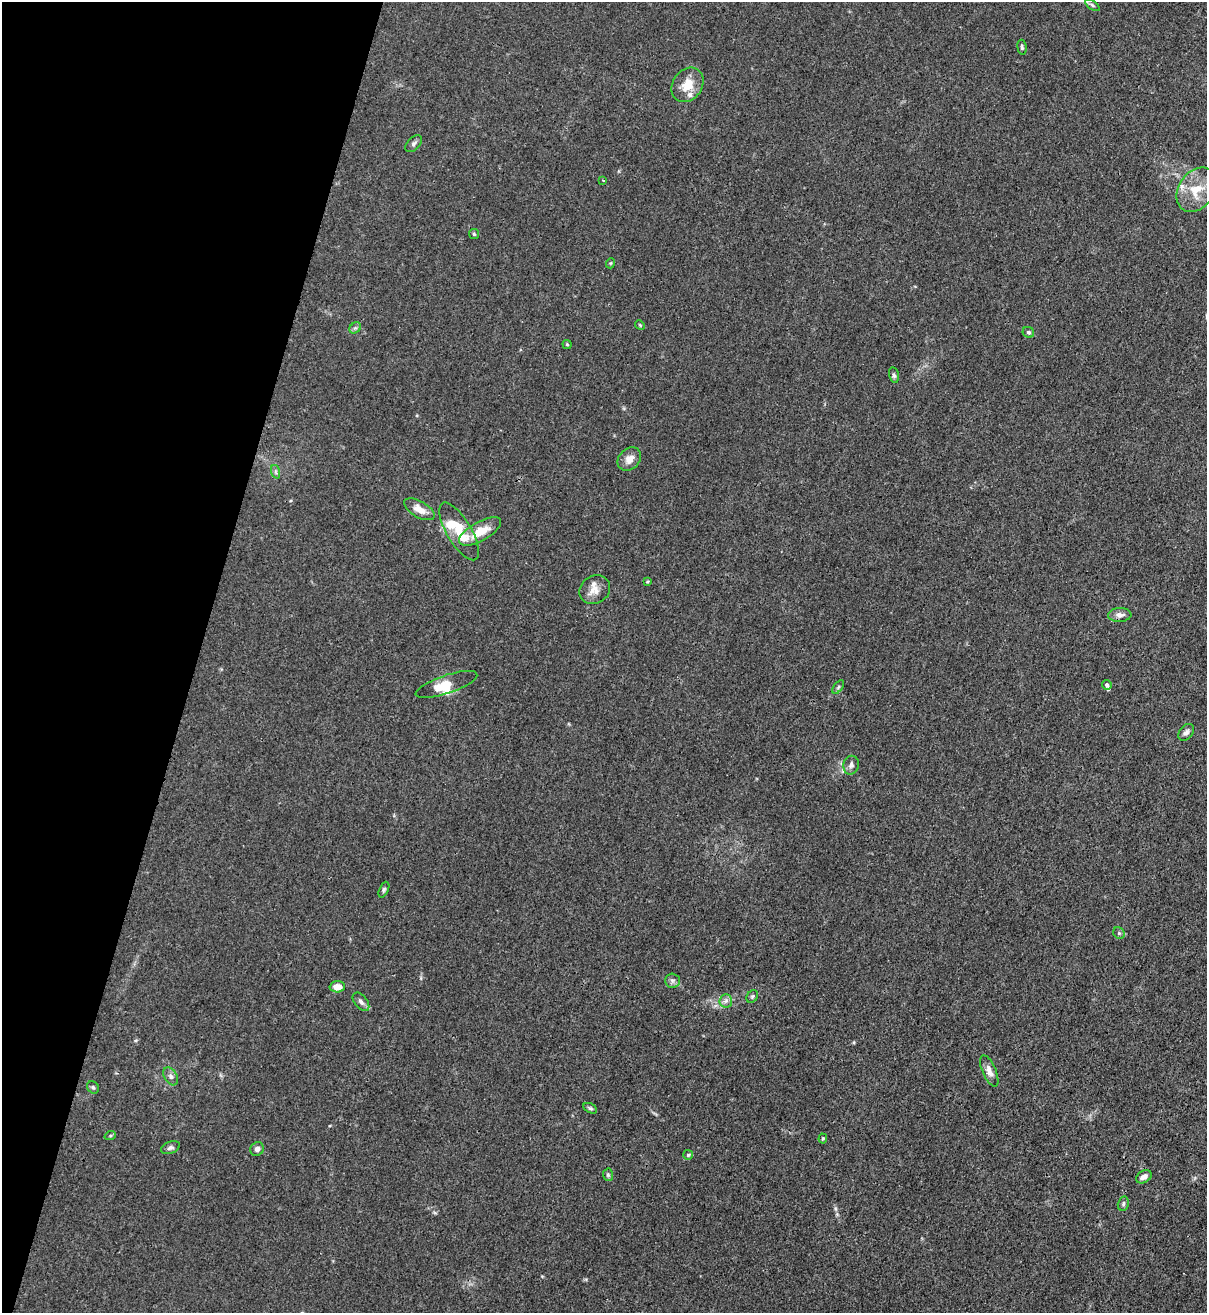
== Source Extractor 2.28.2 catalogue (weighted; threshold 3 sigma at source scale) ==
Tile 9 of 4 x 4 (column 1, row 3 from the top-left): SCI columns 224-1428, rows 1346-2656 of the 5387 x 5310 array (HDU 1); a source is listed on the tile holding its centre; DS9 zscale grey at full resolution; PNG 1209 x 1315 px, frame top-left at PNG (2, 2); each listed source drawn as its Kron ellipse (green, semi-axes under 4 px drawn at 4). Shown black and unused: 16% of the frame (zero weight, under 3 of 4 exposures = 7% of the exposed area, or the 3 px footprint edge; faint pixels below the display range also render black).
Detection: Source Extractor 2.28.2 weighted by HDU 2 'WHT'; one run over the whole footprint, this tile lists its part. Background 0.0294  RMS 0.0029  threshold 0.0133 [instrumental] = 3 sigma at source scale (4.5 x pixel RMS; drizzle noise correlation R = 1.50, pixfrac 1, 0.05/0.05 arcsec/px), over >= 5 px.
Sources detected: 51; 1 inside a brighter object's white glare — neither listed nor drawn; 5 inside a brighter listed object's ellipse — not listed separately; the other 45 listed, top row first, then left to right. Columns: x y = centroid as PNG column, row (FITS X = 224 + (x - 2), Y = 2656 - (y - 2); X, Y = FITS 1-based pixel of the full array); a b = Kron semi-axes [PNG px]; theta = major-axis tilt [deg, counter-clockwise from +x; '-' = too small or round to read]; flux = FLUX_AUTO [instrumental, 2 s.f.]
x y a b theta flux
1092 5 8 4 -36 0.62
1022 47 7 4 -83 0.57
688 85 18 14 54 5.3
414 144 10 6 46 0.79
603 180 3 2 - 0.29
1196 190 24 17 57 8.1
474 234 5 5 - 0.42
611 263 5 3 - 0.29
640 325 5 4 - 0.32
355 328 6 5 - 0.59
1028 332 6 5 - 0.65
567 344 4 4 - 0.32
894 375 8 4 -78 0.65
629 459 13 10 44 2.4
276 472 7 4 -71 0.61
419 509 17 8 -30 3.2
459 531 33 12 -60 8.9
480 531 23 9 30 5.9
647 582 4 4 - 0.31
595 590 16 13 32 3
1120 615 11 7 3 1.7
446 684 32 9 19 4.8
1107 685 5 4 - 0.94
838 687 8 4 53 0.49
1186 732 9 6 49 1
851 765 9 7 77 1.1
384 890 8 4 66 0.54
1119 933 6 5 - 0.53
672 981 7 7 - 0.91
337 987 7 5 2 3
752 996 7 5 54 0.51
726 1001 6 6 - 0.98
361 1002 11 6 -51 1.1
989 1071 17 6 -67 2.1
171 1076 10 6 -59 1.2
93 1087 6 5 - 0.56
590 1108 7 4 -29 0.56
110 1136 6 4 19 0.4
823 1138 5 4 - 0.4
170 1148 10 6 20 0.88
257 1149 7 6 - 1.2
688 1155 5 5 - 0.46
608 1175 6 5 - 0.52
1144 1177 8 6 30 1.5
1123 1204 7 5 76 0.67